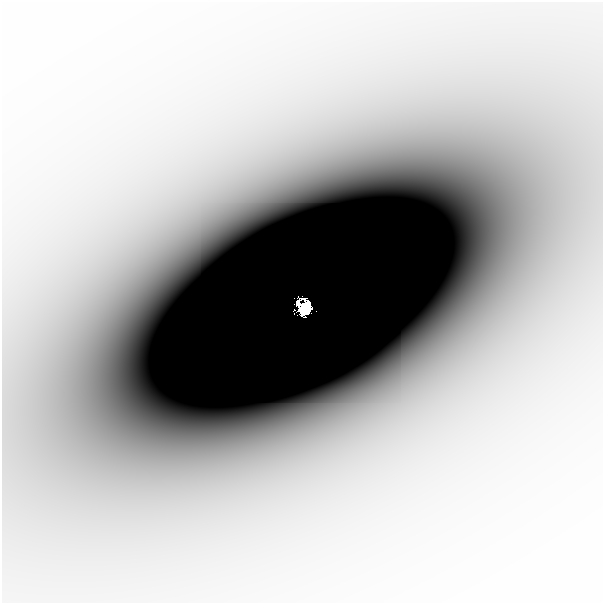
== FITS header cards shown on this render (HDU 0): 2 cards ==
NAXIS1  =                  601
NAXIS2  =                  601

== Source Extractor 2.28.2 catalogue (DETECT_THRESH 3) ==
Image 601 x 601 px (HDU 0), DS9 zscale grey, 1 PNG px = 1 image px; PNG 605 x 605 px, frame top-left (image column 1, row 601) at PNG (2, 2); no overlay
Background -4.12e-06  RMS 1.0e-06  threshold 3.11e-06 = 3 sigma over >= 5 px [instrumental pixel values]
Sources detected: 4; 1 with non-positive FLUX_AUTO (blend fragments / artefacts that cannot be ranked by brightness) is not listed; the other 3 listed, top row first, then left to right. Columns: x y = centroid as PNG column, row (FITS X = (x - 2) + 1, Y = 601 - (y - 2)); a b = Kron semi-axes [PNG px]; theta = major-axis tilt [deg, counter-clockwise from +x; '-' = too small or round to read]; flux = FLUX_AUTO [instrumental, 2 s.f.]
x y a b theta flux
304 299 3 3 - 0.0059
305 308 12 11 - 2.4
316 311 2 2 - 0.0027
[1 non-positive-flux detection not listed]